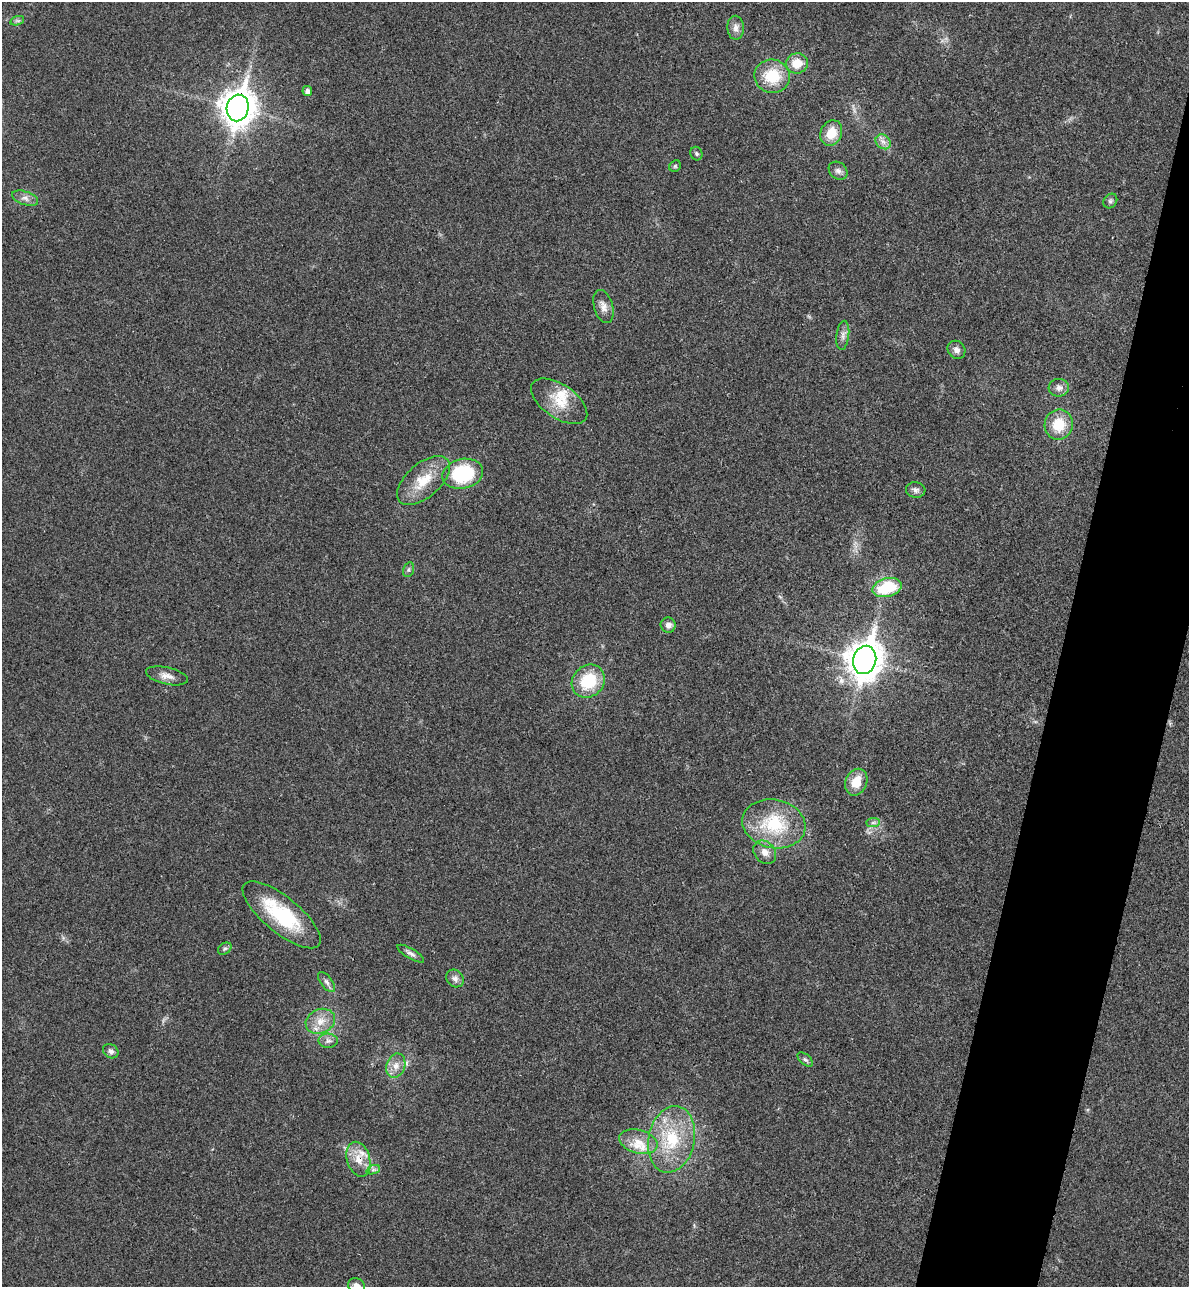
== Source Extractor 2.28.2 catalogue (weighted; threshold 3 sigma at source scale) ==
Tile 10 of 4 x 4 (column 2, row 3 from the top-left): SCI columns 1369-2555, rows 1307-2591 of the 5234 x 5179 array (HDU 1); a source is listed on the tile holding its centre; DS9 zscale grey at full resolution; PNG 1191 x 1289 px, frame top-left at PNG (2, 2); each listed source drawn as its Kron ellipse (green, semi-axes under 4 px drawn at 4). Shown black and unused: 7% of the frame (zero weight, under 3 of 4 exposures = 6% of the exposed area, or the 3 px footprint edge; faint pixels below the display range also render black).
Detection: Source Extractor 2.28.2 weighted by HDU 2 'WHT'; one run over the whole footprint, this tile lists its part. Background 0.0229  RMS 0.0045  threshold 0.0203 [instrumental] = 3 sigma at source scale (4.5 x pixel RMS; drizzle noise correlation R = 1.50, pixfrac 1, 0.05/0.05 arcsec/px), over >= 5 px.
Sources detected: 49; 2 inside a brighter listed object's ellipse — not listed separately; the other 47 listed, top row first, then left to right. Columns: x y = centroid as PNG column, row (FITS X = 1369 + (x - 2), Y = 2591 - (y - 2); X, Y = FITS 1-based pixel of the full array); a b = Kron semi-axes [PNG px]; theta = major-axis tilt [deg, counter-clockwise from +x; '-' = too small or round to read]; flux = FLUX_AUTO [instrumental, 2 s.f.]
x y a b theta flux
17 21 7 4 18 0.87
736 28 12 8 -89 2.6
797 63 11 10 - 7.3
772 76 18 16 -11 16
307 91 5 5 - 2.1
238 108 13 11 77 820
831 133 13 10 65 8.6
883 142 8 6 -44 2
696 154 7 6 - 0.83
675 166 6 5 - 0.73
838 171 10 8 -42 2
25 198 13 6 -19 2.3
1110 201 8 6 51 1.1
603 307 17 9 -74 3.2
843 335 14 6 84 2.1
956 350 9 8 - 2.3
1059 388 10 9 - 2.4
559 401 32 16 -34 12
1059 425 15 14 - 12
463 474 21 15 13 31
423 480 32 17 41 13
916 490 10 8 -4 1.6
408 570 7 5 73 1
887 588 15 9 14 21
668 625 7 7 - 2.5
865 660 14 11 75 820
167 676 21 8 -13 3.6
588 681 17 15 45 20
856 782 14 10 67 7.7
873 823 7 4 1 1.1
774 824 32 24 -12 28
765 852 13 10 -48 3.6
282 915 48 18 -39 33
225 949 7 5 33 0.99
411 954 15 5 -30 1.7
455 978 9 8 - 2
327 982 11 6 -52 1.8
320 1021 15 12 24 6.1
328 1041 9 7 -1 1.8
111 1051 8 6 -34 1.7
805 1060 9 5 -40 1.1
396 1066 12 9 71 3.7
671 1139 33 23 78 26
638 1142 20 11 -15 7.8
358 1159 18 11 -74 6.3
373 1170 7 4 19 1
356 1286 9 7 -24 2.5
Overlapping masked pixels (flux is a lower limit): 2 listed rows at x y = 238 108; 358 1159
Isophote crosses this tile's border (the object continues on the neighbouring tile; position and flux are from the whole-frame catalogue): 1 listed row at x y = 356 1286